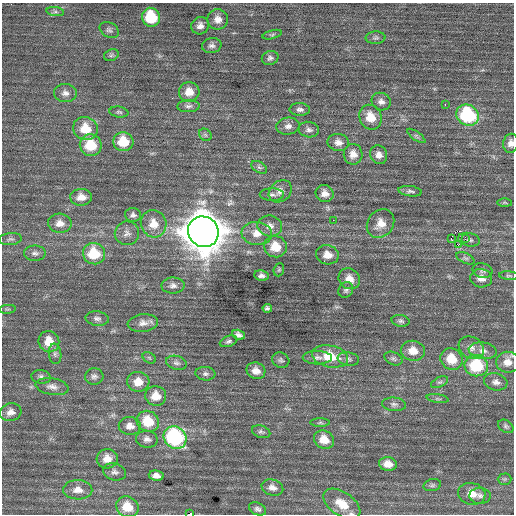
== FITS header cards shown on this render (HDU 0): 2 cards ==
NAXIS1  =                  512 / Axis length
NAXIS2  =                  512 / Axis length

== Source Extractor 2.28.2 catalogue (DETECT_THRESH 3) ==
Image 512 x 512 px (HDU 0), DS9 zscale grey, 1 PNG px = 1 image px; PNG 516 x 516 px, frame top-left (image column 1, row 512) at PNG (2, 3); each listed source drawn as its Kron ellipse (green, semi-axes under 4 px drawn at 4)
Background 0.196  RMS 0.75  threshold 2.25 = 3 sigma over >= 5 px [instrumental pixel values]
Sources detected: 122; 2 with non-positive FLUX_AUTO (blend fragments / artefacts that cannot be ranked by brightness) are neither listed nor drawn; the other 120 listed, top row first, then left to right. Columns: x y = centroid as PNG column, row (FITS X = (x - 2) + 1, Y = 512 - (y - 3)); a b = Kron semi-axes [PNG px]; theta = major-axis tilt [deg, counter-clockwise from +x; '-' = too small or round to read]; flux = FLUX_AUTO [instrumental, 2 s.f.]
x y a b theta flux
55 12 9 4 -8 120
151 17 9 8 - 2100
218 19 10 10 - 400
200 26 9 8 - 260
109 30 10 7 -30 150
272 35 10 3 15 82
376 38 10 6 4 120
212 45 10 7 8 190
111 55 7 5 23 100
270 58 8 7 - 150
189 92 10 10 - 570
65 93 11 9 -3 290
381 102 10 8 -23 240
445 105 3 2 - 140
188 106 11 6 2 160
300 109 10 6 -2 180
119 112 9 5 -8 110
468 115 11 10 - 4200
370 117 13 11 -65 820
288 126 12 8 7 270
85 129 12 11 - 1100
309 130 10 7 -11 200
205 135 7 5 -45 97
416 136 11 4 -36 110
123 142 10 9 - 1300
338 142 11 8 -10 330
511 143 9 7 80 280
91 145 11 10 - 1500
353 154 10 9 - 420
379 155 9 8 - 320
259 167 8 5 -30 130
280 191 12 10 42 320
410 191 12 5 -7 140
325 194 9 8 - 330
272 195 12 6 -1 170
81 197 11 8 2 470
505 203 7 4 -1 65
133 215 8 7 - 160
333 220 2 2 - 86
60 223 12 9 -4 440
154 224 14 12 -66 790
380 224 15 13 52 650
270 226 12 10 -10 360
203 232 16 15 - 130000
127 233 12 12 - 330
257 233 15 11 -6 610
465 238 4 2 - 6.3
10 239 11 6 5 170
451 239 3 2 - 21
469 240 11 6 -11 130
458 245 3 2 - 350
275 247 11 10 - 950
35 253 11 7 0 210
94 254 11 10 - 1700
327 255 11 9 -13 550
465 258 9 5 -26 120
279 270 7 5 69 80
483 271 10 7 -12 160
261 276 7 5 -8 180
509 276 9 4 -4 83
481 278 11 9 -5 370
349 279 11 10 - 490
173 286 11 8 1 250
346 290 8 7 - 140
267 308 5 4 - 110
7 309 8 3 5 78
97 319 12 7 -7 210
401 321 9 6 -12 130
143 323 15 9 7 350
238 335 6 5 - 180
229 341 9 5 20 130
49 342 11 10 - 810
471 348 13 10 -30 400
413 351 12 10 -9 610
483 351 14 8 -9 360
55 354 10 6 -83 180
330 356 18 11 -12 1400
149 358 7 5 -32 96
317 358 14 6 -1 250
348 359 11 7 -10 180
393 359 9 6 -25 130
451 359 11 10 - 1000
281 360 9 7 -26 140
508 362 11 10 - 490
176 363 10 7 -16 170
476 366 12 10 -12 2600
256 371 9 8 - 400
205 374 10 7 -5 170
94 376 9 8 - 190
41 377 9 6 -9 170
138 382 11 10 - 680
440 382 9 5 26 110
496 382 12 8 -14 260
52 387 16 8 -10 330
156 396 10 10 - 680
438 399 11 4 -9 110
394 404 12 7 -5 200
11 412 11 8 15 340
148 421 11 10 - 1300
320 423 10 4 0 100
130 426 11 9 -2 370
506 426 8 6 -33 110
261 432 9 6 -18 130
175 437 12 10 -39 6600
147 439 11 8 -11 250
324 440 10 9 - 670
107 459 10 9 - 500
388 464 9 7 -8 510
115 472 12 8 -14 220
156 475 7 5 -8 270
504 479 7 5 1 90
432 485 9 6 11 110
272 487 11 8 -17 290
78 490 14 9 -2 490
472 494 14 11 -13 600
480 496 11 8 -3 230
342 504 21 12 -34 1000
127 507 11 10 - 1100
258 509 9 6 -24 150
190 514 4 2 - 4900
At the frame edge (FLAGS 8, measured only in part): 4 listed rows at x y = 511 143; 508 362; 342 504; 190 514
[2 non-positive-flux detections neither listed nor drawn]